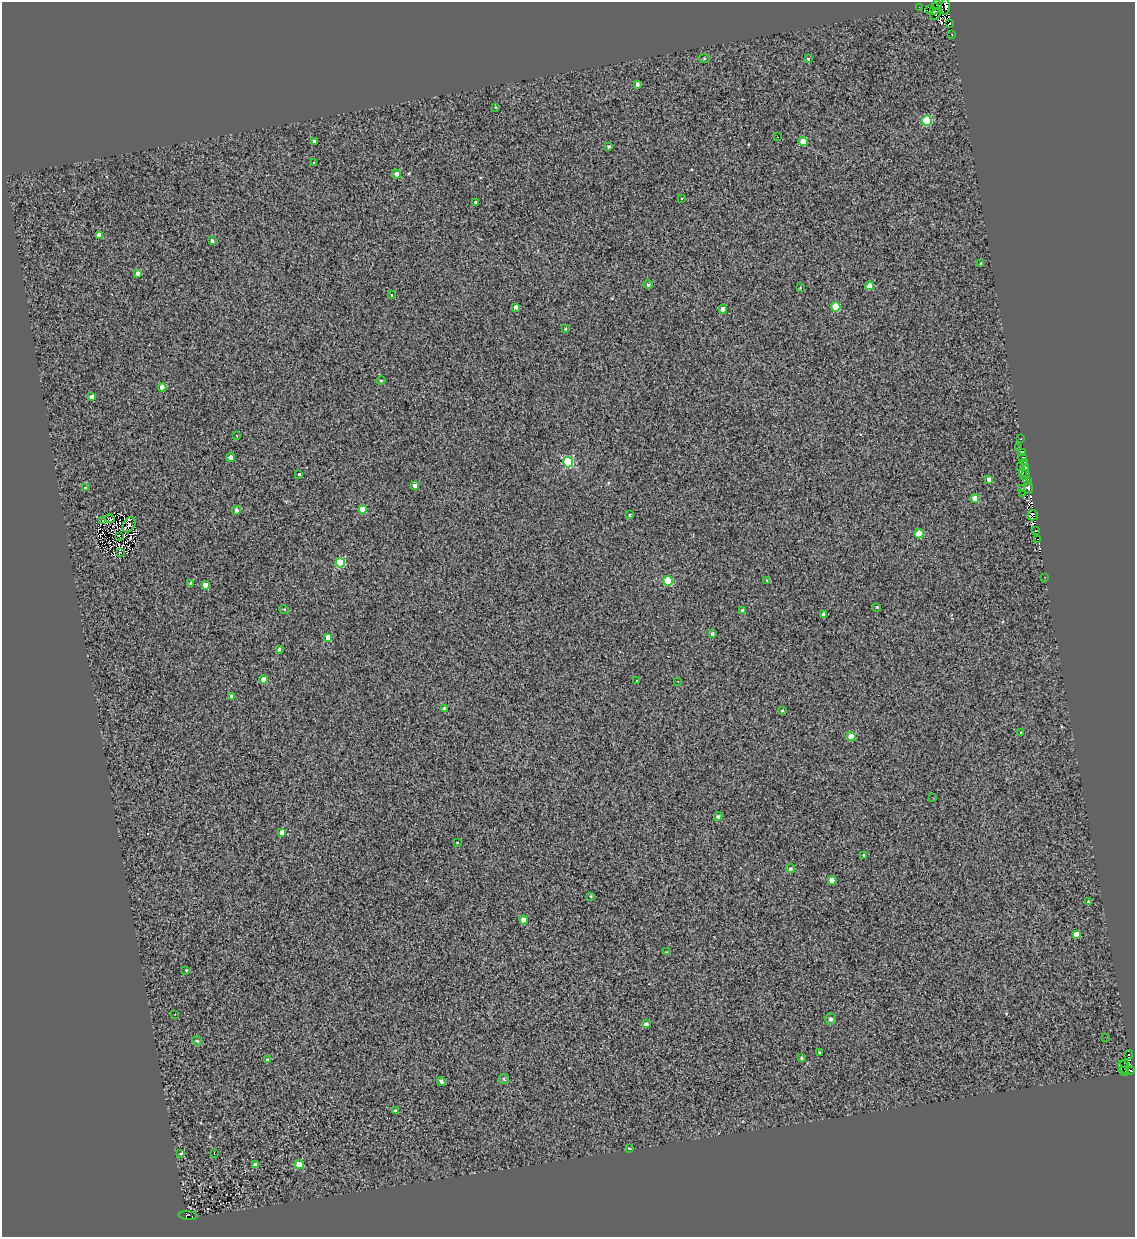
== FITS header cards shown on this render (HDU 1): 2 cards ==
NAXIS1  =                 1133
NAXIS2  =                 1235

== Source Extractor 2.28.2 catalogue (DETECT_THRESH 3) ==
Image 1133 x 1235 px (HDU 1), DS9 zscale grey, 1 PNG px = 1 image px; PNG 1137 x 1239 px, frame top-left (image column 1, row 1235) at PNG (2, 2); each listed source drawn as its Kron ellipse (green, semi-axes under 4 px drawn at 4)
Background 0.82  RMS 4.6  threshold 13.9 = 3 sigma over >= 5 px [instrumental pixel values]
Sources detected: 138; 13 with non-positive FLUX_AUTO (blend fragments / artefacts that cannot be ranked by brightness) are neither listed nor drawn; the other 125 listed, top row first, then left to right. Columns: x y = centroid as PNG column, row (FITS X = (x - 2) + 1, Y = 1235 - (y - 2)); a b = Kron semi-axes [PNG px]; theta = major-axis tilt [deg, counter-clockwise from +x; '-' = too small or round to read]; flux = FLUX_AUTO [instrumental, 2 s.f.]
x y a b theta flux
937 4 5 2 - 690
919 7 2 2 - 170
945 7 8 3 87 13000
935 9 5 3 - 200
929 10 3 2 - 1500
936 14 6 3 52 720
950 23 3 2 - 850
952 34 3 3 - 710
704 58 5 3 - 260
808 59 3 3 - 1400
637 84 4 3 - 820
495 107 4 2 - 290
927 120 5 5 - 16000
778 137 2 2 - 490
314 141 4 3 - 3000
803 142 4 4 - 5600
609 147 3 3 - 450
313 162 3 3 - 580
396 174 5 4 - 1200
681 199 3 2 - 260
475 202 3 2 - 330
99 235 4 4 - 1600
212 241 4 3 - 410
981 263 3 2 - 240
138 274 4 4 - 1000
648 285 5 4 - 380
869 286 4 4 - 2600
800 288 3 2 - 170
391 295 4 2 - 210
516 307 4 4 - 1000
836 307 4 4 - 7200
723 309 4 4 - 1200
565 329 3 3 - 260
381 380 4 3 - 240
162 387 4 4 - 1900
91 397 4 4 - 1400
237 435 4 3 - 380
1021 439 3 2 - 560
1018 448 3 2 - 970
1022 452 4 3 - 8400
231 457 4 4 - 2100
1023 458 4 3 - 2500
568 462 5 5 - 20000
1024 462 4 3 - 670
1021 466 3 2 - 340
1025 467 3 2 - 1200
1023 473 4 3 - 870
299 474 3 3 - 2400
1025 475 5 2 - 570
989 480 4 3 - 950
1027 480 4 3 - 1200
415 485 4 4 - 930
1028 487 6 4 -79 4600
85 488 3 3 - 1500
1022 489 3 2 - 440
1023 494 3 2 - 380
975 498 4 4 - 3900
362 509 4 4 - 3800
236 510 4 4 - 1000
630 515 4 3 - 340
1033 515 5 5 - 2600
110 519 5 2 - 170
102 521 3 2 - 180
129 525 8 5 56 530
1036 531 4 2 - 2600
919 534 4 4 - 6800
119 536 3 2 - 230
1038 539 3 2 - 2500
120 552 3 2 - 190
340 563 5 4 - 13000
1045 577 3 2 - 180
767 580 3 3 - 820
668 581 5 4 - 12000
190 583 3 3 - 380
206 585 4 4 - 3300
877 607 3 3 - 300
284 609 5 3 - 250
743 610 4 3 - 900
824 614 4 3 - 990
712 634 4 3 - 540
328 637 4 4 - 2600
279 649 4 3 - 470
264 679 4 4 - 2800
637 681 3 3 - 500
678 681 2 2 - 220
232 697 4 4 - 1400
445 709 4 4 - 1700
782 711 4 2 - 290
1021 733 3 2 - 730
851 737 4 4 - 5900
932 797 2 2 - 140
718 817 4 3 - 530
282 832 4 4 - 2400
457 842 3 2 - 180
864 855 4 3 - 290
790 869 5 4 - 540
832 880 4 4 - 2000
591 896 3 2 - 240
1088 902 3 3 - 6900
523 920 4 4 - 2000
1076 934 4 4 - 2200
666 952 4 2 - 210
186 970 3 2 - 720
175 1014 3 2 - 550
830 1019 6 5 - 960
646 1024 4 3 - 850
1105 1037 3 2 - 310
197 1041 5 4 - 360
819 1052 4 2 - 250
1129 1055 5 3 - 1300
801 1058 4 3 - 420
267 1060 4 3 - 700
1125 1063 4 2 - 1000
1123 1067 7 4 -64 730
1131 1071 4 2 - 650
1123 1072 5 2 - 1800
504 1079 5 5 - 460
441 1082 4 4 - 770
395 1111 3 3 - 600
629 1148 3 2 - 360
181 1153 4 3 - 330
214 1154 3 2 - 1000
256 1165 4 3 - 2000
299 1165 4 4 - 6900
188 1216 9 4 -5 1300
At the frame edge (FLAGS 8, measured only in part): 1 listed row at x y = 945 7
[13 non-positive-flux detections neither listed nor drawn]